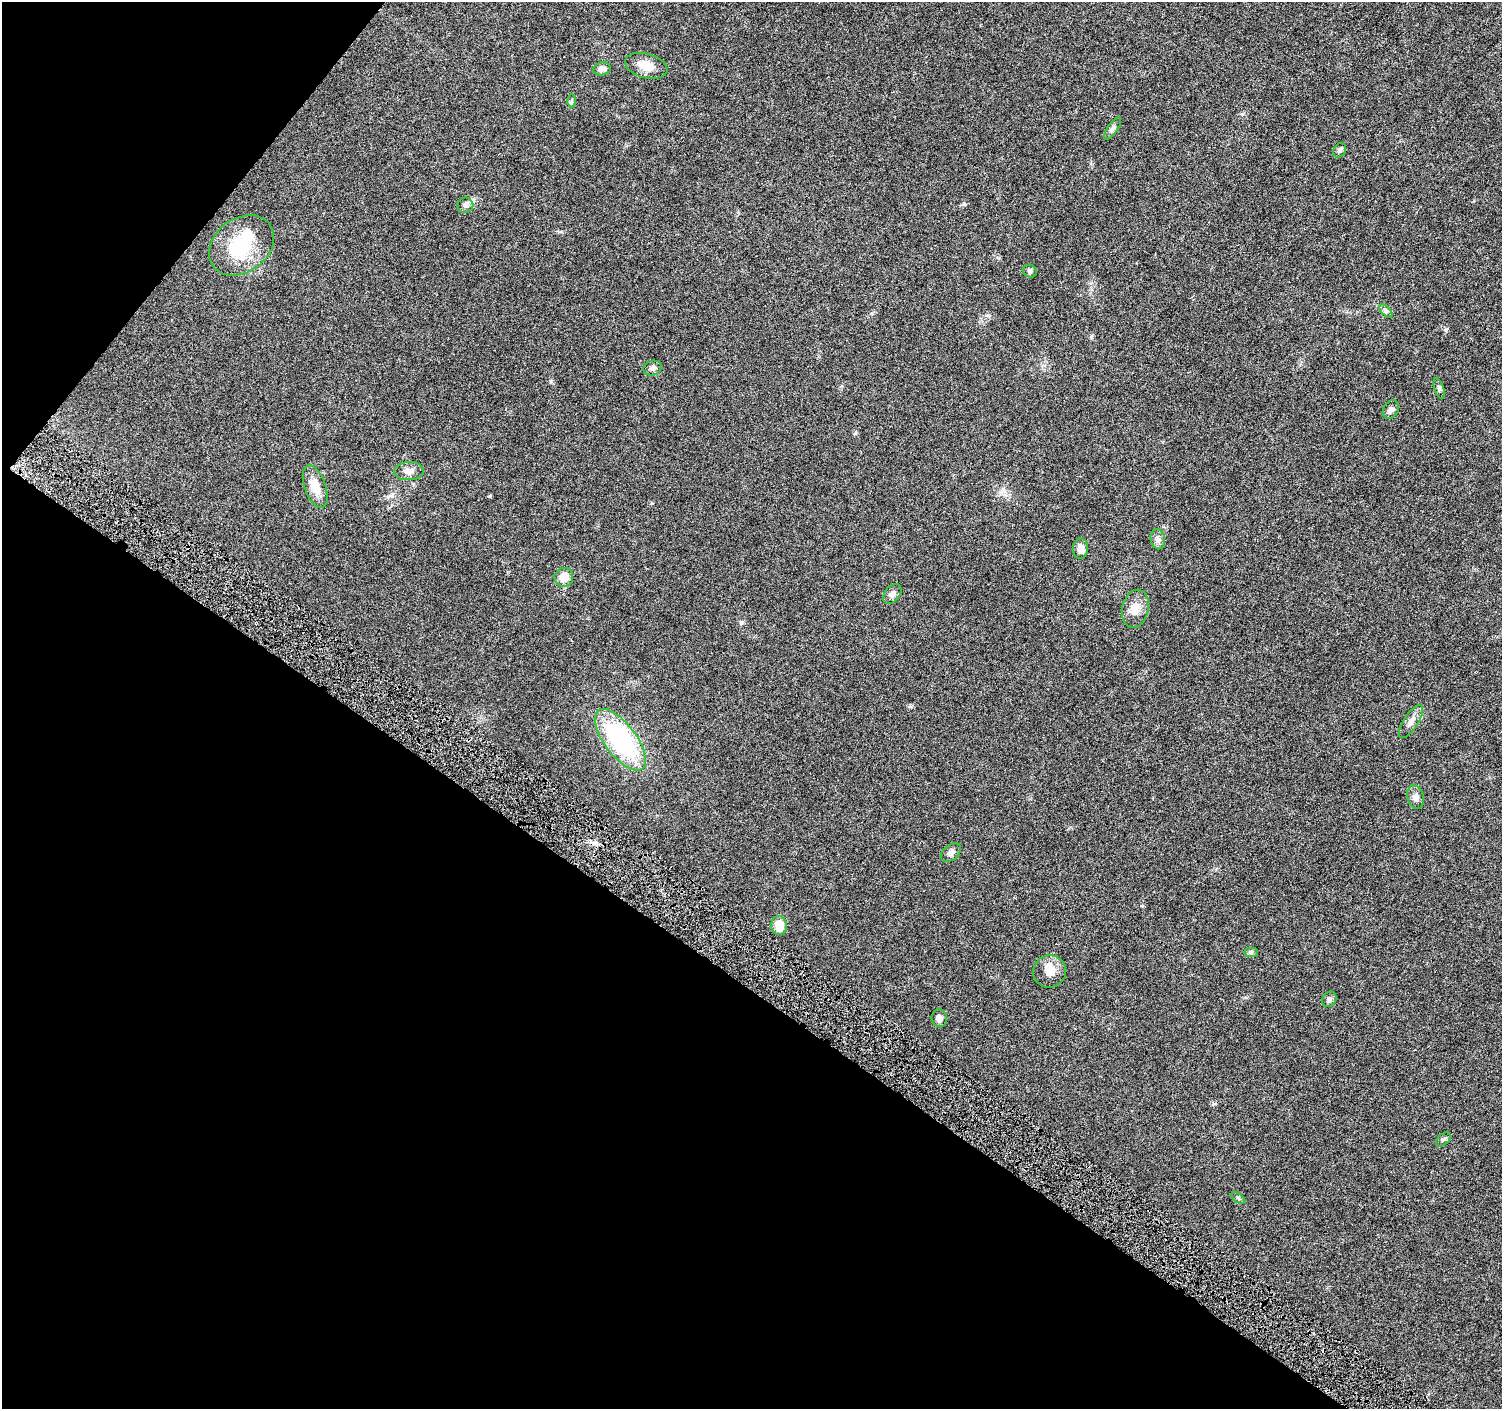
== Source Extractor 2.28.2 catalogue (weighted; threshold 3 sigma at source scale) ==
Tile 9 of 4 x 4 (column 1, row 3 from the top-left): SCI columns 11-1510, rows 1658-3064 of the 6015 x 6062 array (HDU 1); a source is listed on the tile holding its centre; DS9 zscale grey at full resolution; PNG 1504 x 1411 px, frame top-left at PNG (2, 2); each listed source drawn as its Kron ellipse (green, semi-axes under 4 px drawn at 4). Shown black and unused: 35% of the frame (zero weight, under 4 of 8 exposures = <1% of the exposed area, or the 3 px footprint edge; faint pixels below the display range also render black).
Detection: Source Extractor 2.28.2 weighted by HDU 2 'WHT'; one run over the whole footprint, this tile lists its part. Background 0.0257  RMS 0.0024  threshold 0.00983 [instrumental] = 3 sigma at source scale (4.09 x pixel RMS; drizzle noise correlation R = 1.36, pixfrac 0.8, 0.0396/0.0396 arcsec/px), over >= 5 px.
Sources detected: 32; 1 cosmic-ray / hot-pixel residue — neither listed nor drawn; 1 inside a brighter listed object's ellipse — not listed separately; the other 30 listed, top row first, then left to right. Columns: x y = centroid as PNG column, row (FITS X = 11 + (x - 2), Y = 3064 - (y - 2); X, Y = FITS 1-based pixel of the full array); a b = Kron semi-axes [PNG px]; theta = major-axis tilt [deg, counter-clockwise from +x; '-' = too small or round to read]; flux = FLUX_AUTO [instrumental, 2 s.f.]
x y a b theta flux
646 66 22 12 -15 2.9
602 69 9 6 9 1
571 101 7 4 -90 0.33
1113 129 13 5 55 0.66
1340 150 8 6 58 0.55
465 205 8 7 - 0.69
241 245 35 27 36 11
1030 271 7 6 - 0.48
1386 311 8 4 -45 0.48
653 368 9 7 16 0.75
1439 389 11 4 -71 0.51
1391 410 10 7 56 0.78
409 471 15 9 3 1.4
315 487 22 10 -71 3.4
1158 539 10 7 -79 0.9
1081 549 10 7 85 1.5
564 577 9 9 - 2.6
892 594 11 7 51 0.91
1135 609 19 13 77 2.5
1411 722 19 7 56 1.5
620 740 36 16 -53 27
1416 797 12 8 -73 1
951 853 12 7 40 0.94
779 926 9 8 - 3.1
1251 953 7 4 0 0.44
1050 971 16 16 - 2.8
1329 999 8 6 56 0.53
939 1018 9 7 -79 1
1443 1139 9 5 43 0.5
1238 1198 8 4 -36 0.34
Unlisted compact peaks at least as high as the median listed source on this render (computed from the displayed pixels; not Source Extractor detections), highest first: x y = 964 204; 551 381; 1446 329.